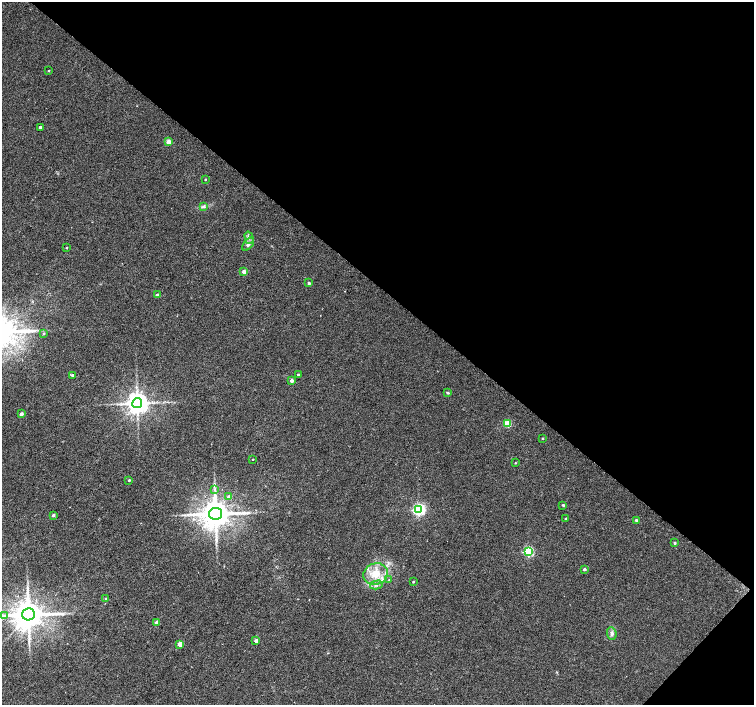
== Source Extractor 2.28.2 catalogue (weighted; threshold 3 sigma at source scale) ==
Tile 8 of 4 x 4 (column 4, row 2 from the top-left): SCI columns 4509-6011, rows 2981-4386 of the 6015 x 6027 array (HDU 1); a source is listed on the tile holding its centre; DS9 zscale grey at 2 x 2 block average (1 PNG px = mean of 2 x 2 image px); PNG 756 x 707 px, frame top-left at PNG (2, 2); each listed source drawn as its Kron ellipse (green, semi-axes under 4 px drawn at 4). Shown black and unused: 42% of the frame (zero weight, under 2 of 3 exposures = <1% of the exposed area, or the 3 px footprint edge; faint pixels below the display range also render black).
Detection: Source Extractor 2.28.2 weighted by HDU 2 'WHT'; one run over the whole footprint, this tile lists its part. Background 0.0327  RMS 0.0064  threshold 0.0286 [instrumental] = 3 sigma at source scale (4.5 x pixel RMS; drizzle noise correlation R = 1.50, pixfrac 1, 0.0396/0.0396 arcsec/px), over >= 5 px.
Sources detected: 47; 2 inside a brighter listed object's ellipse — not listed separately; the other 45 listed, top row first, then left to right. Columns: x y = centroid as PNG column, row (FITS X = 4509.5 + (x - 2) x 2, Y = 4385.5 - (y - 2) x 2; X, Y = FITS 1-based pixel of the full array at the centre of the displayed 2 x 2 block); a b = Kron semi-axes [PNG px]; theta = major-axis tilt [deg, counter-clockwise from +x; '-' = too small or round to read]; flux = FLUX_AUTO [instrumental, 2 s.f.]
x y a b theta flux
48 71 3 2 - 0.94
40 127 2 2 - 2.9
168 142 3 3 - 24
205 179 2 2 - 1.6
203 207 4 2 - 1.8
249 238 6 4 -75 4
248 244 7 4 50 4.9
66 248 2 2 - 1.2
244 272 2 2 - 14
309 283 2 2 - 3.3
157 295 2 2 - 6.2
43 333 3 3 - 1.1
298 374 2 2 - 1.6
72 375 3 3 - 2.7
291 381 2 2 - 7.4
448 393 4 3 - 1.6
137 403 5 5 - 1400
21 414 2 2 - 7.5
507 424 3 3 - 52
542 438 2 2 - 1.7
253 459 2 2 - 5.3
515 463 2 2 - 1.1
129 480 2 2 - 1.6
215 490 4 2 - 1.7
229 497 3 3 - 7.7
563 505 2 2 - 2.6
419 509 4 3 - 270
216 514 7 6 - 3100
53 515 2 2 - 4.6
566 519 2 2 - 2.1
636 520 2 2 - 2.4
675 543 2 2 - 2.4
528 552 3 3 - 150
584 569 2 2 - 4
376 574 12 10 17 24
389 580 2 2 - 0.78
413 582 3 2 - 1.3
376 585 6 4 13 3.7
106 599 3 3 - 2
28 614 6 6 - 3200
4 615 4 2 - 1.7
157 623 2 2 - 10
612 633 6 4 -85 4.3
256 641 2 2 - 9.3
180 644 3 3 - 22
Diffuse or blended objects may show on this block-average render without a row.